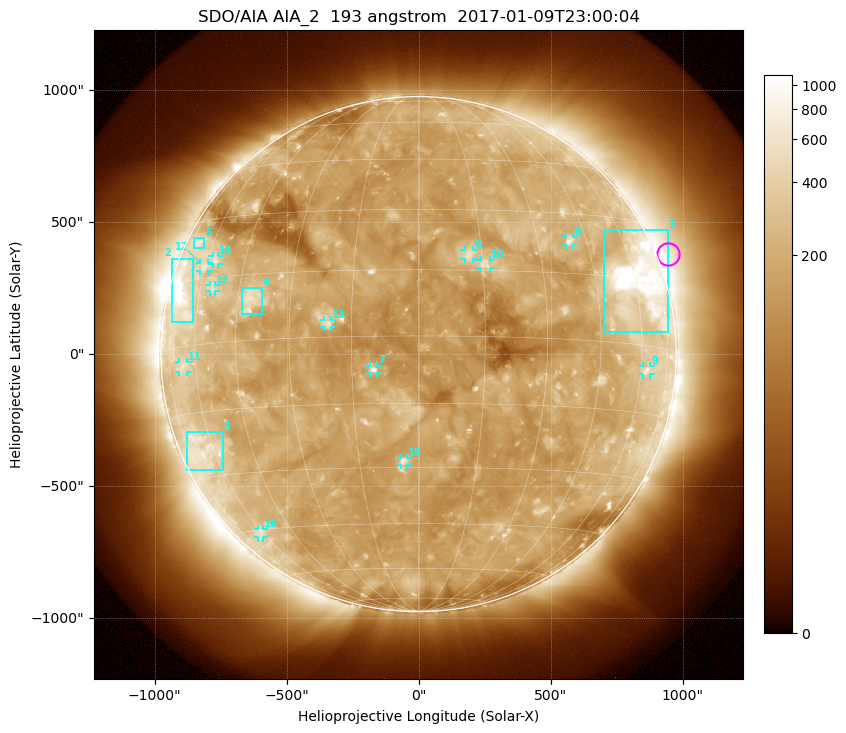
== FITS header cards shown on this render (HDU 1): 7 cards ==
TELESCOP= 'SDO/AIA'
INSTRUME= 'AIA_2'
WAVELNTH=                  193
WAVEUNIT= 'angstrom'
DATE-OBS= '2017-01-09T23:00:04.84'
CTYPE1  = 'HPLN-TAN'
CTYPE2  = 'HPLT-TAN'

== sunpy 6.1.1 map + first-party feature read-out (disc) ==
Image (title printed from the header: SDO/AIA AIA_2  193 angstrom  2017-01-09T23:00:04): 1024 x 1024 px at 2.4 arcsec/px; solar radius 976 arcsec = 407 px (full disc in frame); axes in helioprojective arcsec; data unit not stated in the header (colour bar unlabelled)
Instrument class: DISC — disc imager (sunpy class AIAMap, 193 A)
Bright regions (active regions / flare kernels): reference = the median radial profile (limb darkening/brightening removed); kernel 9 px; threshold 5 sigma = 268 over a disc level ~158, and >= 1.15x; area >= 12 px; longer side >= 10 px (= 24 arcsec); searched inside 0.97 R_sun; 17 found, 17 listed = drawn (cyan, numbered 1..; 12 of them under ~33 arcsec drawn as corner ticks so the feature stays visible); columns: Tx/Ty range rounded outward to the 5 arcsec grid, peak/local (2 s.f.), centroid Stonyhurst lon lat
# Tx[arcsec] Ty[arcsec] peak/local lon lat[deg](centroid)
1 700..945 85..470 9.6 +61 +14
2 -935..-855 120..365 13 -68 +11
3 -880..-740 -440..-295 2.9 -66 -23
4 -670..-590 150..255 4 -41 +9
5 -850..-810 400..440 2.4 -69 +24
6 175..210 360..395 3.5 +12 +19
7 -185..-155 -75..-40 6 -10 -7
8 560..585 415..445 4.1 +39 +23
9 850..880 -80..-45 3.2 +63 -5
10 235..270 325..355 3.4 +16 +16
11 -910..-875 -70..-30 2.6 -66 -4
12 -830..-795 315..345 2.7 -61 +18
13 -360..-330 100..130 3.7 -21 +3
14 -780..-755 340..375 2.8 -56 +19
15 -70..-40 -420..-390 3.7 -4 -28
16 -610..-585 -695..-660 2.4 -61 -46
17 -795..-770 235..265 2.6 -55 +12
Off-limb structures (1.02-1.3 R_sun): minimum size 162 px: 5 found; the strongest spans PA ~250..330 deg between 1.02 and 1.3 R_sun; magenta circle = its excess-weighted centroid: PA ~290 deg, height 1.04 R_sun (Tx ~945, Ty ~380 arcsec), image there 2.5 x the reference